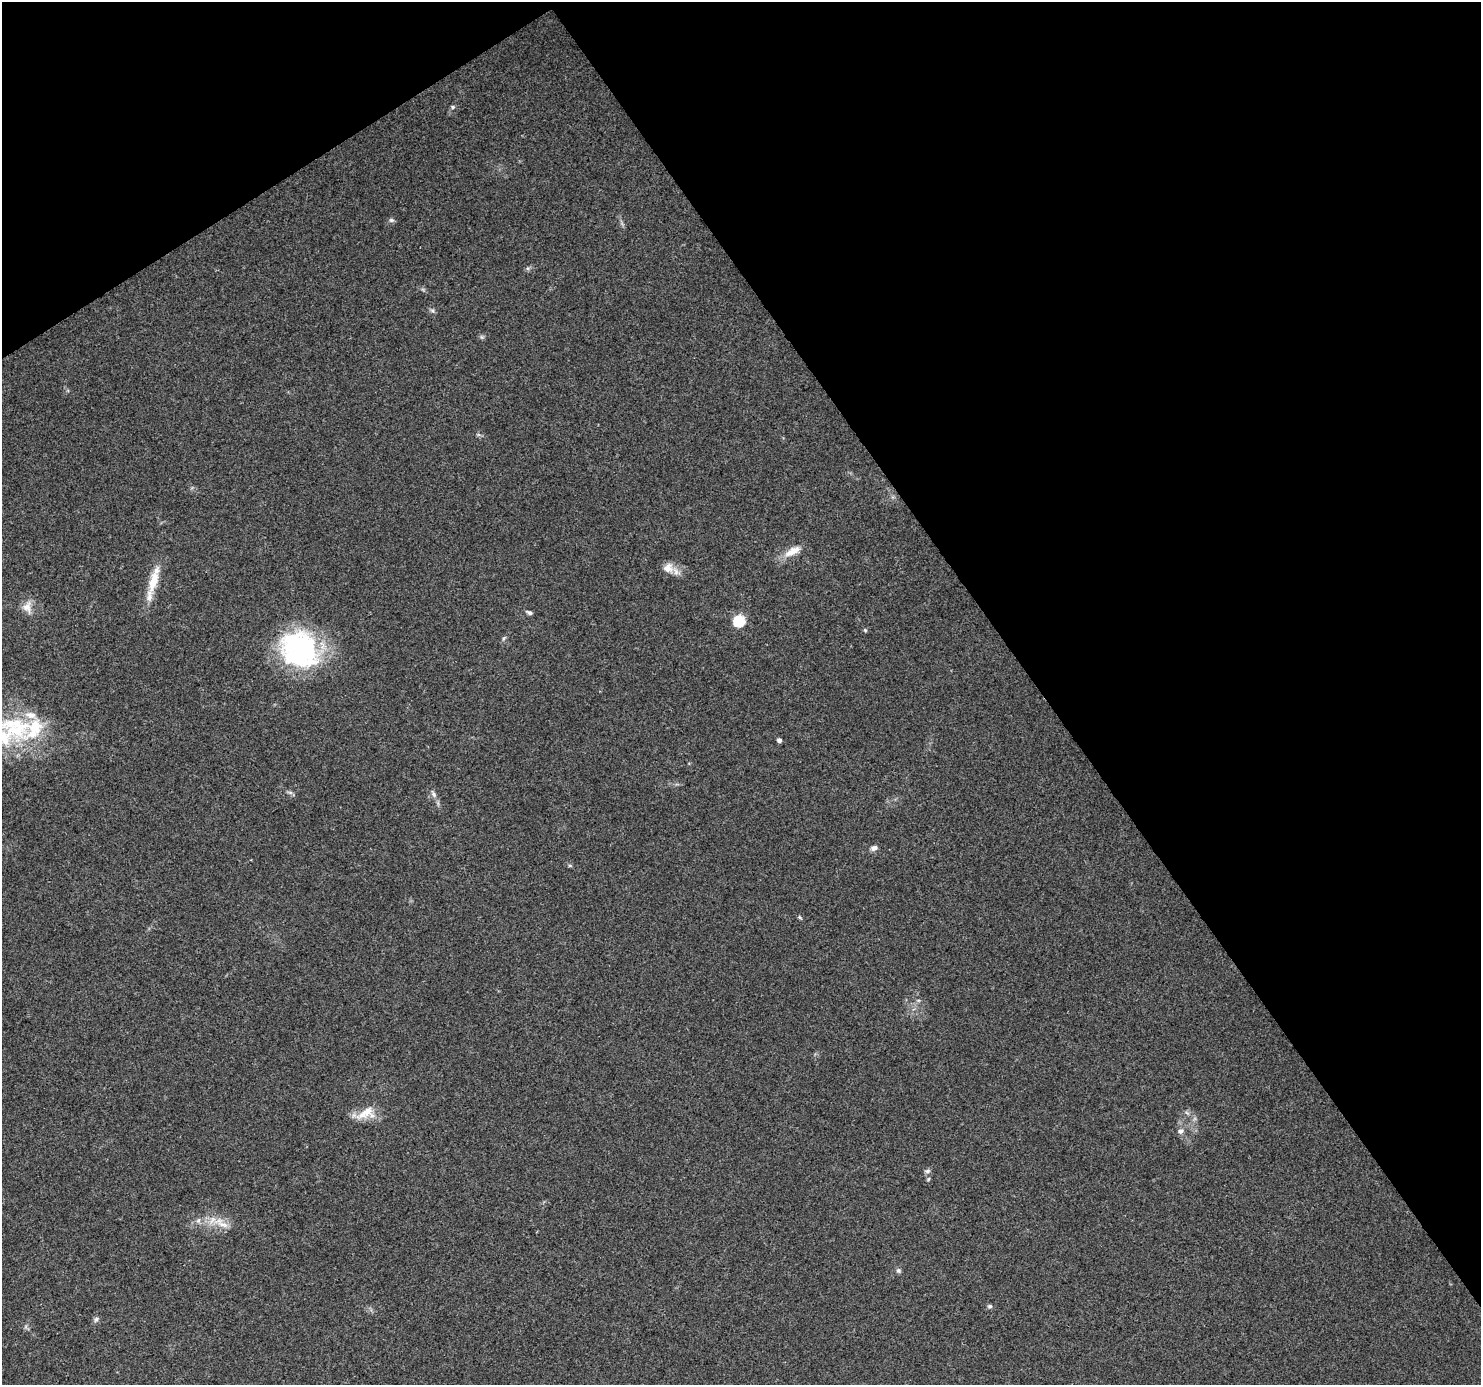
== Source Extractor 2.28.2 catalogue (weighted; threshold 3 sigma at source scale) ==
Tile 3 of 4 x 4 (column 3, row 1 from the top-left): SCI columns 2964-4442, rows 4335-5717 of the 5921 x 5841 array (HDU 1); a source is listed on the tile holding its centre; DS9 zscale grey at full resolution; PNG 1483 x 1387 px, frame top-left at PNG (2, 2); no overlay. Shown black and unused: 35% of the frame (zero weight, under 3 of 4 exposures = <1% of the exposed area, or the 3 px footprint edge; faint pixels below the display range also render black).
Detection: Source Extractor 2.28.2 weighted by HDU 2 'WHT'; one run over the whole footprint, this tile lists its part. Background 0.0778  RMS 0.0047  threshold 0.0213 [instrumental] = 3 sigma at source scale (4.5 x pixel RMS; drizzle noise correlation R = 1.50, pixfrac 1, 0.0396/0.0396 arcsec/px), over >= 5 px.
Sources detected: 34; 1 inside a brighter object's white glare — not listed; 5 inside a brighter listed object's ellipse — not listed separately; the other 28 listed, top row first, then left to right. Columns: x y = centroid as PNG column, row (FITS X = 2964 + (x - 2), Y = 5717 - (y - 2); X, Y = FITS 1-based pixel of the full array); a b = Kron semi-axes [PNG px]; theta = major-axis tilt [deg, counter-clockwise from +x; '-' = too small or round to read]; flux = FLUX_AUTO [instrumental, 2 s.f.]
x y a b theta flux
453 107 6 5 - 0.8
391 220 8 5 -14 1
432 310 6 5 - 0.97
482 337 5 5 - 0.81
792 551 23 10 27 6.4
668 568 15 14 - 5
153 581 31 11 74 11
27 607 18 12 -84 4.7
529 613 8 4 -25 1.2
739 621 6 6 - 40
865 630 5 5 - 0.64
504 638 6 4 71 0.71
298 652 46 38 13 77
17 730 34 26 63 30
779 740 5 4 - 1.3
290 792 7 4 -18 0.96
433 794 12 6 -60 1.9
874 848 9 6 21 1.8
570 865 6 4 -1 0.59
800 917 6 4 -38 0.66
366 1113 28 15 22 8.9
1181 1131 8 7 - 1.8
927 1171 8 5 10 1.1
198 1220 8 6 67 1.4
221 1223 28 10 -29 7.4
898 1270 6 6 - 1
990 1306 6 5 - 0.99
96 1319 8 6 45 1.2